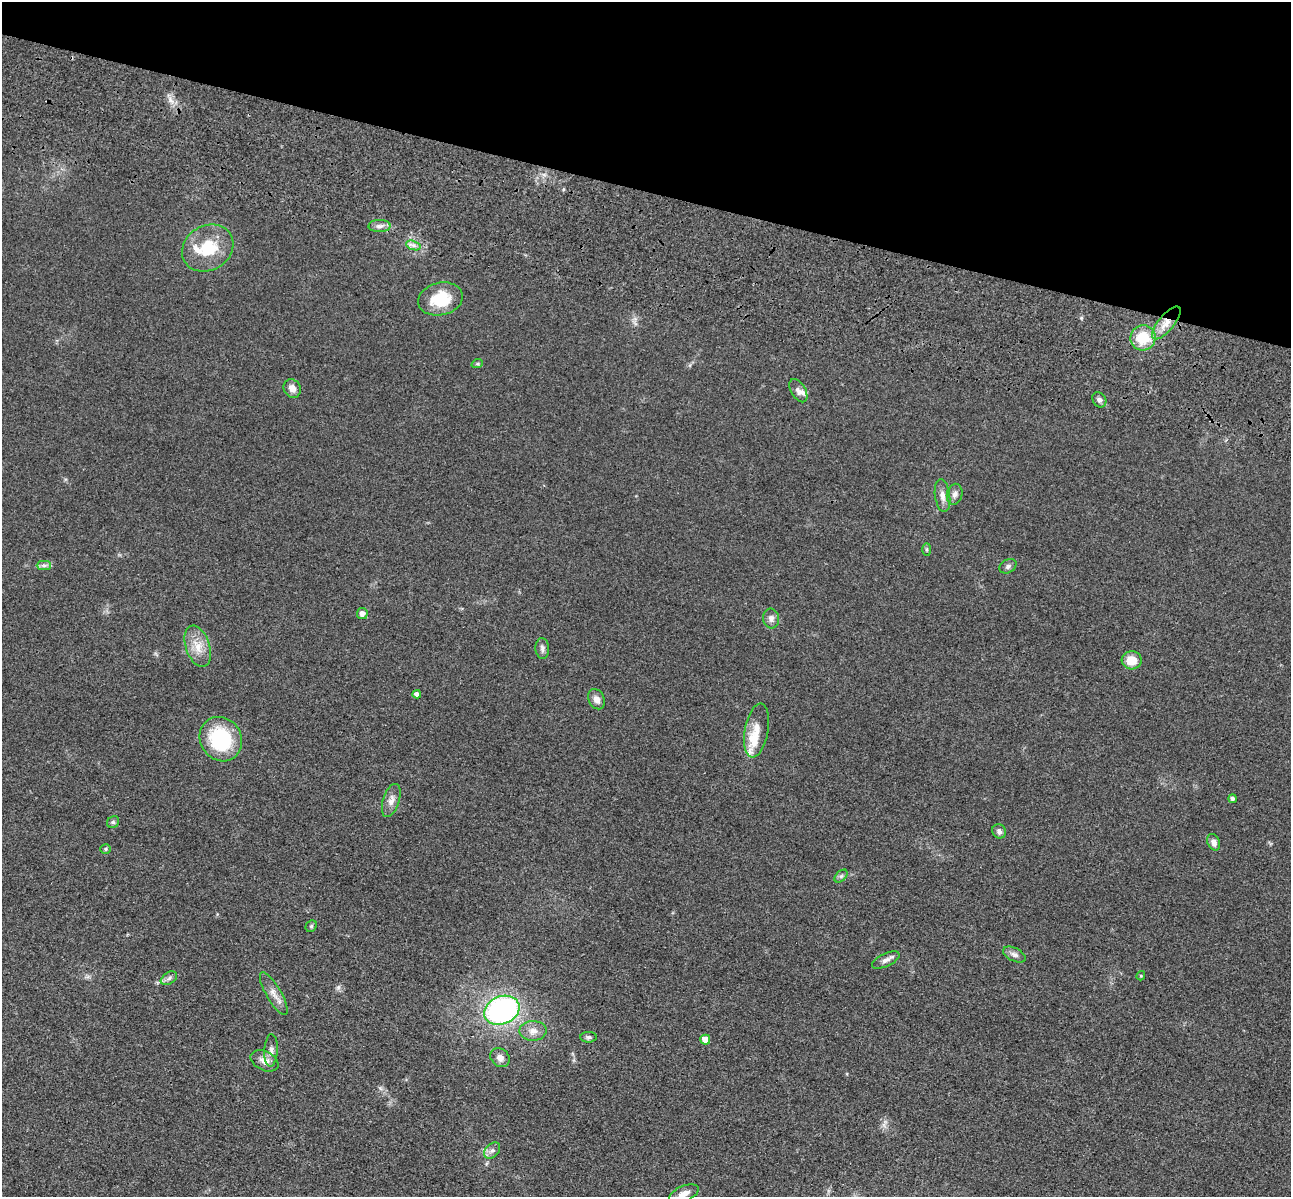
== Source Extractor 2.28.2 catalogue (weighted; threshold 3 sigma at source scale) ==
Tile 2 of 4 x 4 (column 2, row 1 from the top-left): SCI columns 1462-2750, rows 3980-5174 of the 5350 x 5365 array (HDU 1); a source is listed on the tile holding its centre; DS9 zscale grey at full resolution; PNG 1293 x 1199 px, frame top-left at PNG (2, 2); each listed source drawn as its Kron ellipse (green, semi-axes under 4 px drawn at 4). Shown black and unused: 16% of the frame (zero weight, under 3 of 4 exposures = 9% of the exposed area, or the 3 px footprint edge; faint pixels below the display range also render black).
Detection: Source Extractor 2.28.2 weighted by HDU 2 'WHT'; one run over the whole footprint, this tile lists its part. Background 0.0477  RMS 0.0085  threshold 0.0383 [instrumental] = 3 sigma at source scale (4.5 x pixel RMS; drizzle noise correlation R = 1.50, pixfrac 1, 0.05/0.05 arcsec/px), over >= 5 px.
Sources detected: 51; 5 inside a brighter listed object's ellipse — not listed separately; the other 46 listed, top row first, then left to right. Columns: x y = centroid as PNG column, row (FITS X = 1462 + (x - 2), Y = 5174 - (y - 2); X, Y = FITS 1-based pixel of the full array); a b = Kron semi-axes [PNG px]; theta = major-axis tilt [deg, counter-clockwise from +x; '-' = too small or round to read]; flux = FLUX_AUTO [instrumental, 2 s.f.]
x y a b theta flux
379 226 11 6 1 3.9
413 245 7 4 -18 2.8
208 248 27 22 31 32
440 299 22 16 13 30
1166 323 20 8 50 10
1143 338 13 12 - 25
477 364 6 4 18 1.1
292 388 10 8 -59 6.1
798 391 13 7 -59 4.1
1099 400 8 6 -55 2.9
955 494 11 7 77 3.6
942 496 16 7 -82 5.9
927 550 6 3 -90 1.1
44 565 7 4 0 2.2
1008 566 9 6 29 2.5
362 614 5 5 - 4.5
771 618 10 8 -83 4
198 646 21 12 -71 13
542 648 10 7 -87 3
1132 660 10 9 - 13
417 694 4 4 - 3.2
597 699 10 8 -62 4.7
756 730 27 12 80 13
221 739 23 20 -58 62
1232 799 4 4 - 2.5
391 800 17 8 73 6
113 822 6 5 - 1.6
999 831 7 6 - 2.7
1214 842 9 6 -67 4.3
106 849 5 4 - 1.1
841 876 8 4 44 1.9
311 926 6 5 - 1.3
1014 955 12 6 -27 3.4
886 960 15 6 25 4.2
1141 976 5 4 - 0.98
169 978 9 5 31 2.7
274 994 24 7 -60 7.1
502 1010 18 14 22 180
533 1031 13 10 2 7.1
588 1037 8 5 3 1.9
705 1040 5 5 - 8.9
271 1050 16 7 87 4.6
500 1058 10 8 -45 5.6
264 1061 15 9 -26 7.3
492 1150 9 6 47 3.1
684 1193 15 7 23 6.3
Overlapping masked pixels (flux is a lower limit): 1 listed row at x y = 1166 323